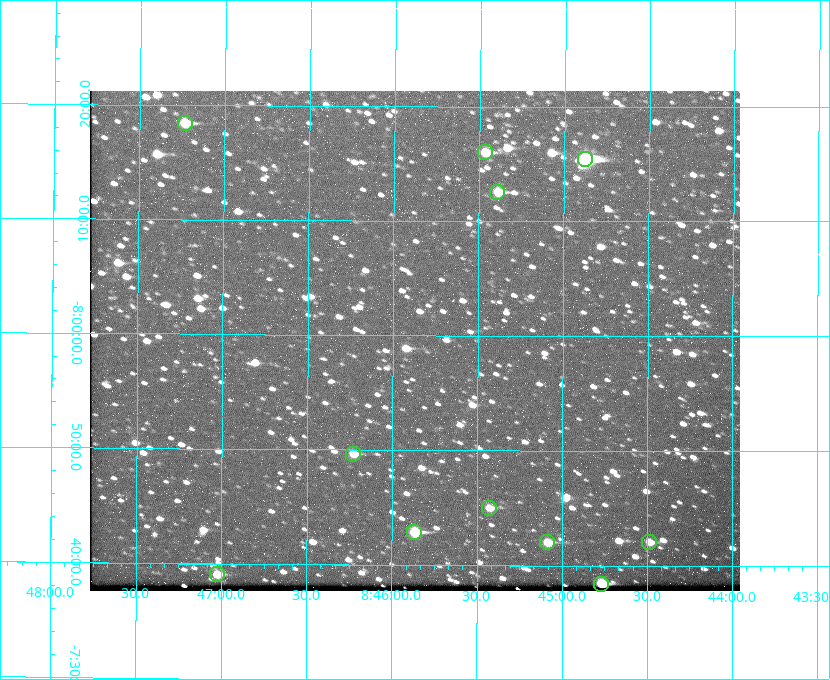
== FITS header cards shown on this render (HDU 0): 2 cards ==
NAXIS1  =                  650 / Width of table row in bytes
NAXIS2  =                  500 / Number of rows in table

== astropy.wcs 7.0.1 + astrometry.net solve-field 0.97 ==
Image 650 x 500 px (HDU 0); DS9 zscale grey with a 90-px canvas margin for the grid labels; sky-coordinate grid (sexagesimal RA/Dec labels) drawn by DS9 from the SOLVED WCS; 11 Tycho-2 reference stars matched to detected sources circled (green)
Header WCS: none
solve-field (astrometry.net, Tycho-2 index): SOLVED blind (the file carries no WCS)
Solved WCS: RA---TAN-SIP/DEC--TAN-SIP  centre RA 08:45:52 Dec -08:00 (131.47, -7.99 deg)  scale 5.24 arcsec/px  FOV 56.8' x 43.6'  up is +180 deg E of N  parity flipped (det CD > 0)
(file carries no celestial WCS; the grid is the blind solution)
Tycho-2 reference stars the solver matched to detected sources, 11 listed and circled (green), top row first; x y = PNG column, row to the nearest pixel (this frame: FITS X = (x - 90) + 1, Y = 500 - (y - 91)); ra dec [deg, ICRS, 3 dp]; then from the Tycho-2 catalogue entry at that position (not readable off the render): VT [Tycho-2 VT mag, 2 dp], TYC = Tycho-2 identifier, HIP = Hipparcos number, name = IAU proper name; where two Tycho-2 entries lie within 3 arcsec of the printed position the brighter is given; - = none
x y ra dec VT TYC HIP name
185 123 131.808 -8.307 9.64 5442-1713-1 - -
485 152 131.367 -8.267 10.01 5442-454-1 - -
585 159 131.219 -8.257 7.68 5442-1112-1 42924 -
497 192 131.348 -8.210 9.85 5442-617-1 - -
353 454 131.557 -7.828 10.76 5442-1179-1 - -
489 508 131.357 -7.750 10.86 5442-458-1 - -
414 532 131.466 -7.715 9.32 5442-1286-1 43006 -
547 542 131.272 -7.701 10.67 5442-1279-1 - -
649 542 131.122 -7.702 11.05 5442-69-1 - -
217 574 131.756 -7.652 10.62 5442-824-1 - -
601 584 131.192 -7.641 10.08 5442-772-1 - -